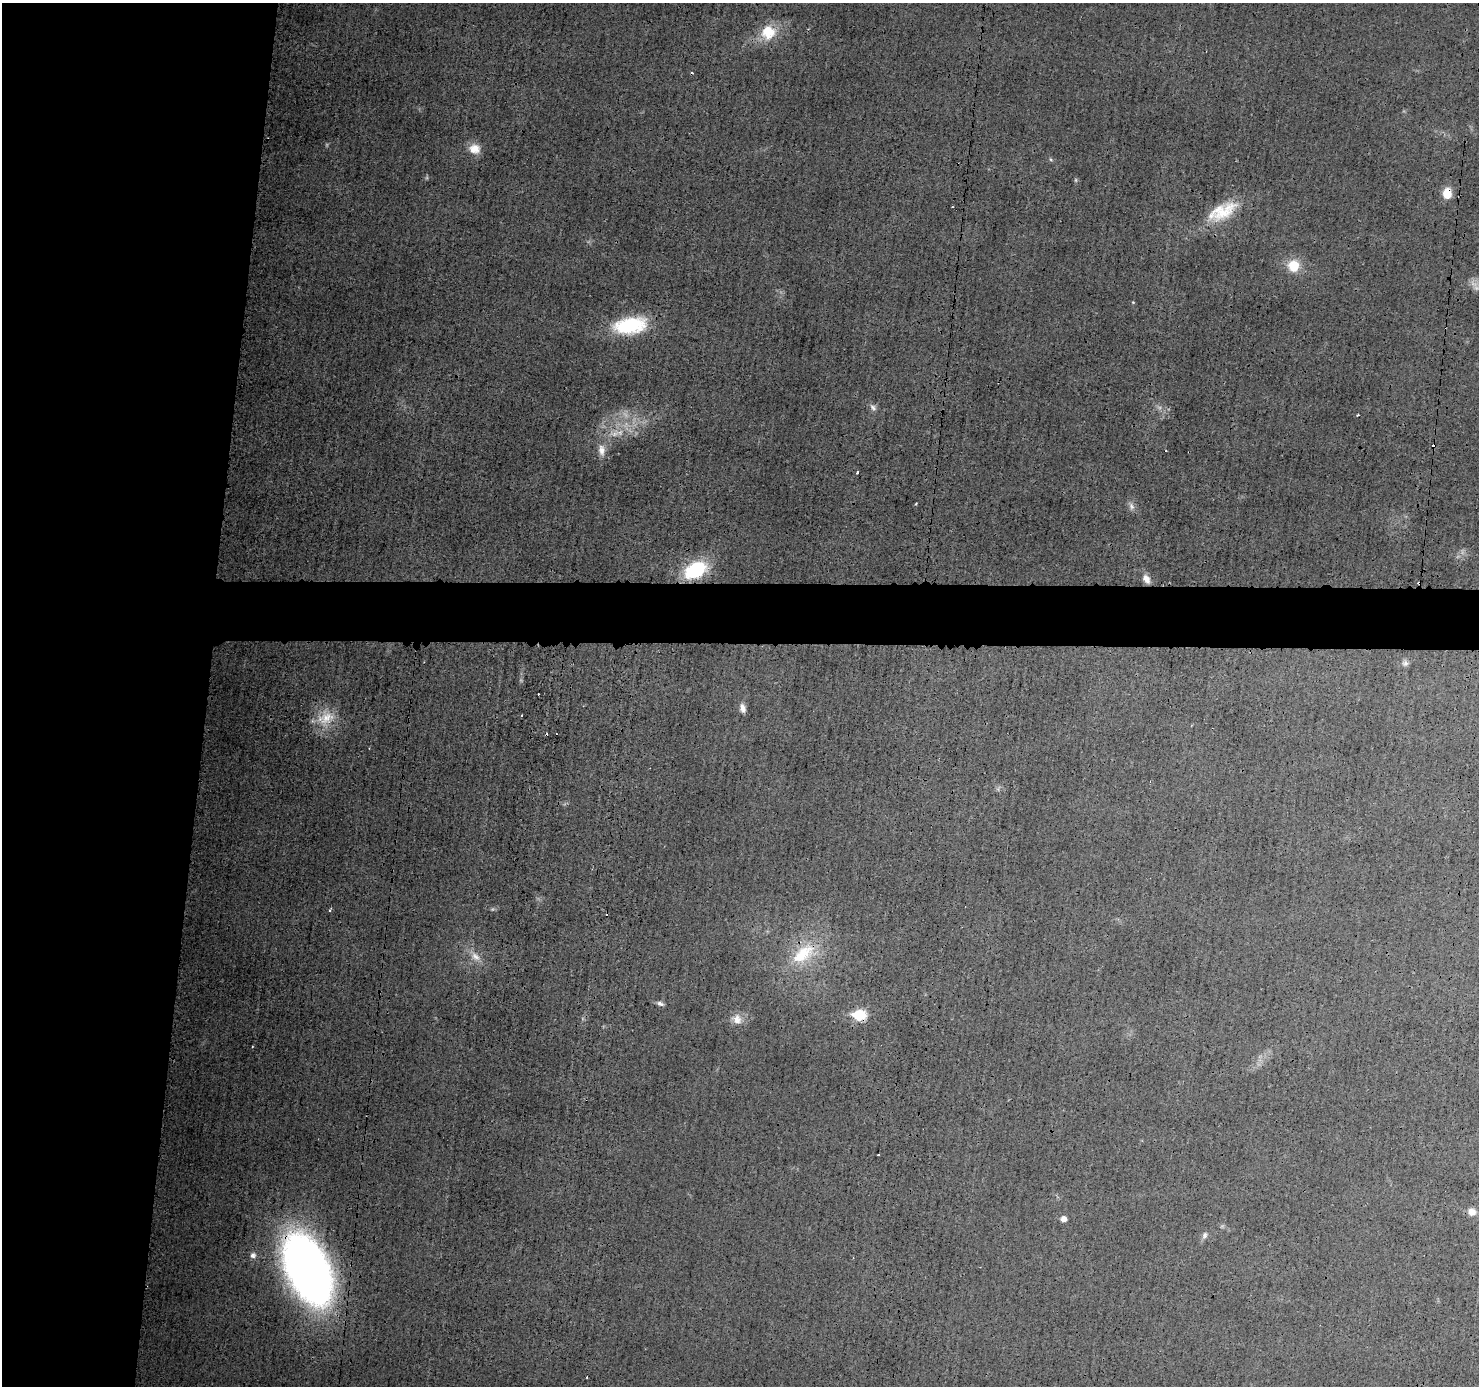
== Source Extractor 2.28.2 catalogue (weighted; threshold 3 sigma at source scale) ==
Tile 4 of 3 x 3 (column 1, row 2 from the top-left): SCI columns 7-1483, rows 1494-2877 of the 4445 x 4464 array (HDU 1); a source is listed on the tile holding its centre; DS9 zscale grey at full resolution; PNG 1481 x 1388 px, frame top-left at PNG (2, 3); no overlay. Shown black and unused: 18% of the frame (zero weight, under 3 of 4 exposures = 1% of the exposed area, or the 3 px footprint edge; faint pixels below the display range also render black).
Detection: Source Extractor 2.28.2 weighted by HDU 2 'WHT'; one run over the whole footprint, this tile lists its part. Background 0.0141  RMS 0.0031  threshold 0.0139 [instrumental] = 3 sigma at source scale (4.5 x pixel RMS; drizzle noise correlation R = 1.50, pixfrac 1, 0.05/0.05 arcsec/px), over >= 5 px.
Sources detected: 41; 5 too faint to see at this stretch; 5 cosmic-ray / hot-pixel residue — not listed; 1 inside a brighter listed object's ellipse — not listed separately; the other 30 listed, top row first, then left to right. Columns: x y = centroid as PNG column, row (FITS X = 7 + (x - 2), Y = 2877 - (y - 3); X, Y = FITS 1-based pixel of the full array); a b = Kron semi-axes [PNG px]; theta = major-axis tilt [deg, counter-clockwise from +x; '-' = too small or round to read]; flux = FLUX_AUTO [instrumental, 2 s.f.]
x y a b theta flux
768 32 19 18 - 8.4
474 149 14 12 -14 3.8
1051 159 6 4 -45 0.4
1447 193 10 8 85 5.6
1223 213 49 18 30 13
1294 266 13 13 - 7.2
1133 302 4 3 - 0.25
630 325 37 18 8 22
873 407 10 6 -57 1.1
1358 415 3 3 - 0.3
615 434 15 11 19 4
602 450 17 9 -87 2.9
857 472 3 3 - 0.6
916 504 3 2 - 0.31
695 570 21 13 27 22
1146 579 13 8 -56 2.1
1405 663 9 8 - 1.1
742 708 12 7 -73 1.7
522 715 3 2 - 0.32
326 718 27 21 34 8.5
803 954 41 21 38 16
475 957 15 9 -43 3
660 1004 9 5 -22 1
859 1015 8 6 -7 21
737 1019 15 13 -62 3.1
1472 1212 8 8 - 2.3
1063 1219 6 6 - 1.7
1205 1235 9 7 68 1
253 1255 8 7 - 1.2
308 1269 53 28 -65 290
Overlapping masked pixels (flux is a lower limit): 4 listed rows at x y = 1447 193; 803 954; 859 1015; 308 1269